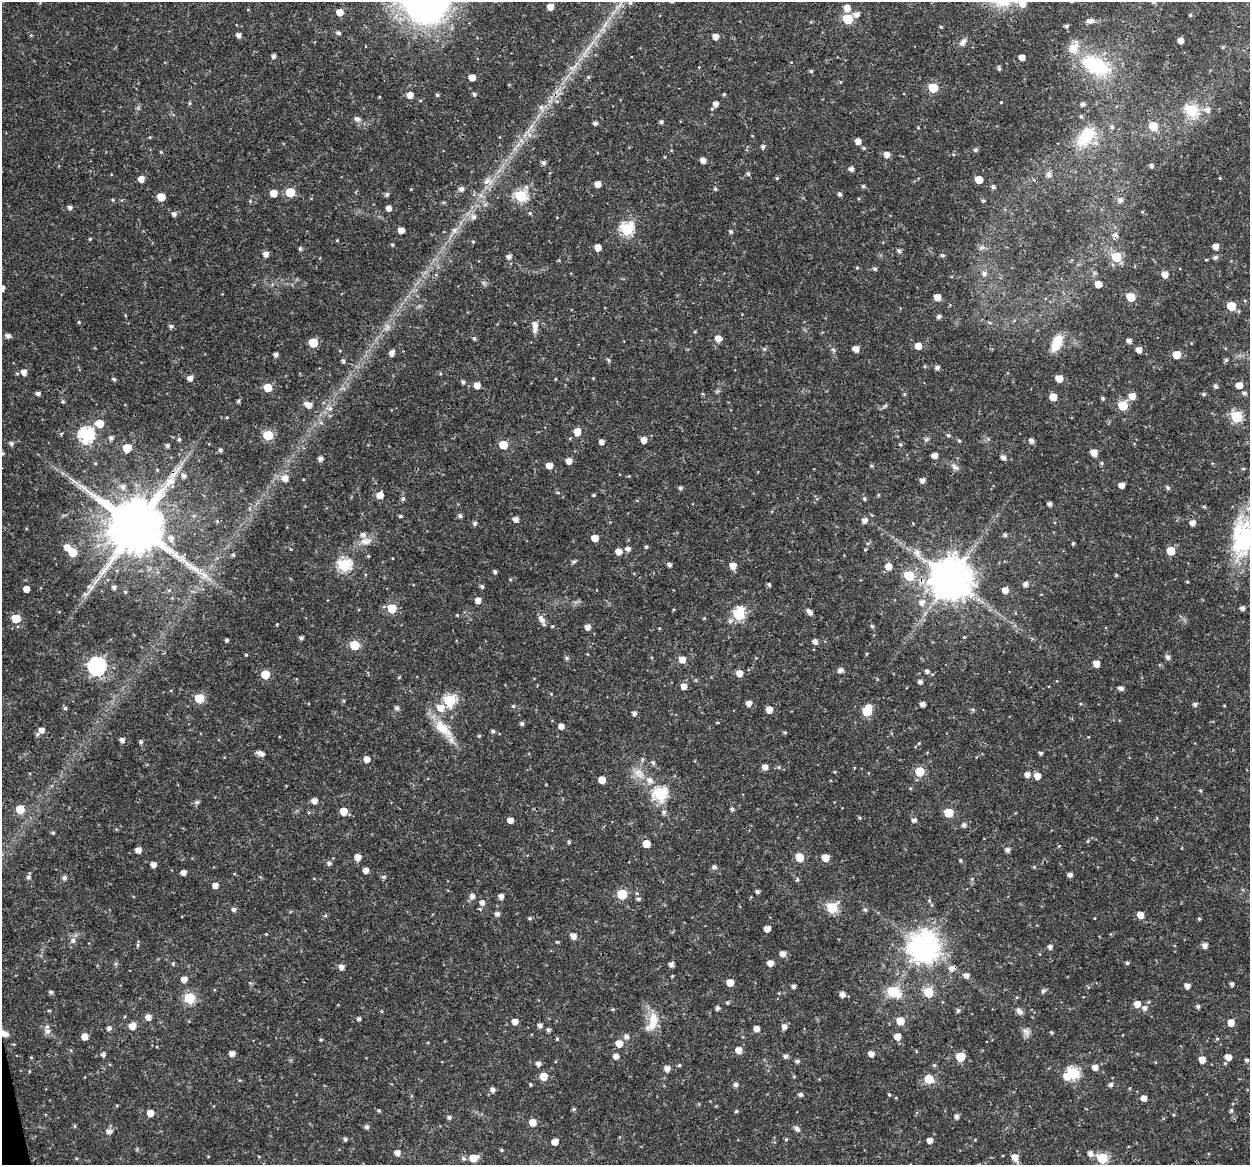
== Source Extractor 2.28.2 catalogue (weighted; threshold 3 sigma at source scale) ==
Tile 7 of 4 x 4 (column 3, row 2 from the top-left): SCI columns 2495-3742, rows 2364-3526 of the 4991 x 4774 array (HDU 1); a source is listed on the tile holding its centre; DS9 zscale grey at full resolution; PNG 1252 x 1167 px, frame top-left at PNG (2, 2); no overlay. Shown black and unused: <1% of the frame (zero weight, under 3 of 4 exposures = <1% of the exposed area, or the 3 px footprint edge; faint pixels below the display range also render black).
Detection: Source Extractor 2.28.2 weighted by HDU 2 'WHT'; one run over the whole footprint, this tile lists its part. Background 0.0238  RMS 0.0018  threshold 0.00808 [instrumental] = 3 sigma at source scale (4.5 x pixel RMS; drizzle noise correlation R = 1.50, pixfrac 1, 0.0396/0.0396 arcsec/px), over >= 5 px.
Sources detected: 490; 1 too faint to see at this stretch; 4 inside a brighter object's white glare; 4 cosmic-ray / hot-pixel residue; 1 long thin detection or spike segment (spike, bleed or trail) — not listed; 5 inside a brighter listed object's ellipse — not listed separately; the other 475 listed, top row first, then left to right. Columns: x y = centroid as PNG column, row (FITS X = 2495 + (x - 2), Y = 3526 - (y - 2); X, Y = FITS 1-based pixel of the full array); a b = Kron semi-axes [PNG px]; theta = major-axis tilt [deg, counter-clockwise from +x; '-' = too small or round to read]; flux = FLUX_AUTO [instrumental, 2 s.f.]
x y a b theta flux
1153 2 6 5 - 0.37
630 3 7 6 - 0.45
1022 4 8 7 - 1.4
550 7 5 5 - 1.7
847 8 7 6 - 1.7
340 12 5 5 - 1.9
431 12 9 8 - 16
857 14 7 6 - 0.83
1190 15 4 4 - 0.22
848 19 6 5 - 10
1090 21 10 6 13 0.78
1066 26 4 4 - 0.44
941 27 4 4 - 0.19
339 33 5 4 - 0.39
239 35 5 4 - 0.78
715 36 5 5 - 1.3
1180 41 4 4 - 1.2
963 42 11 7 52 0.84
1073 48 18 11 60 2.4
274 56 4 4 - 0.63
1022 57 4 4 - 1.2
1095 65 22 12 -22 16
999 69 5 5 - 0.39
811 71 4 4 - 0.28
472 77 5 4 - 1.8
588 77 5 4 - 0.25
841 82 4 3 - 0.14
933 88 6 5 - 8.4
474 94 4 4 - 0.39
724 94 4 4 - 0.2
410 95 5 5 - 1.5
437 95 4 4 - 0.29
1001 102 3 3 - 0.15
189 103 5 3 - 0.21
716 104 6 5 - 0.95
1083 104 4 4 - 0.56
541 107 10 7 -69 0.9
1191 110 6 6 - 18
1207 110 9 7 -22 0.96
357 119 9 7 -36 0.66
661 122 4 3 - 0.41
595 123 4 4 - 0.51
1153 126 6 5 - 5.2
1087 137 33 21 38 6.6
858 141 5 5 - 1.3
763 147 5 5 - 0.45
864 148 5 4 - 0.29
975 150 6 4 0 0.36
161 152 5 4 - 0.17
887 154 5 5 - 1.3
703 160 5 4 - 1
543 162 5 4 - 0.57
1151 166 5 4 - 0.35
851 169 5 4 - 0.74
748 174 6 4 -89 0.36
1049 174 7 7 - 0.75
777 178 4 4 - 0.2
141 179 5 5 - 1.4
979 179 5 5 - 2.8
488 181 15 9 -4 1.4
597 184 5 5 - 1.4
863 186 4 4 - 0.32
526 187 7 6 - 0.48
993 187 4 4 - 0.44
461 189 5 5 - 0.72
715 189 5 4 - 0.24
290 192 6 5 - 7
273 193 5 5 - 2.3
387 194 5 5 - 0.43
839 194 4 4 - 0.54
521 196 6 6 - 21
161 197 5 5 - 4.1
113 200 5 4 - 0.22
983 200 5 3 - 0.18
1120 200 6 6 - 0.74
250 201 4 4 - 0.16
70 207 5 5 - 0.6
389 208 5 5 - 1
1142 212 4 3 - 0.16
530 213 5 5 - 0.24
174 214 5 5 - 0.64
474 217 8 7 - 0.75
627 229 6 6 - 23
401 230 5 4 - 1.6
454 230 9 7 -84 0.76
731 232 5 4 - 0.34
1115 236 6 5 - 0.7
90 239 4 4 - 0.2
337 240 4 4 - 0.15
473 241 4 4 - 0.18
392 245 4 3 - 0.22
598 247 5 5 - 1.7
1216 247 5 5 - 1.3
982 248 7 4 -18 0.38
300 249 5 4 - 0.35
899 251 5 5 - 0.45
266 254 5 5 - 1
942 255 5 4 - 0.33
509 256 5 5 - 0.75
1116 257 6 5 - 11
1215 257 6 5 - 0.48
875 269 5 4 - 0.36
984 273 7 6 - 0.63
1165 275 6 5 - 1.5
1098 284 5 5 - 1.9
937 297 5 5 - 1.8
1131 297 6 5 - 5.3
1231 306 6 5 - 6.1
939 316 5 5 - 0.56
79 322 4 3 - 0.22
990 322 7 3 -9 0.31
171 326 6 5 - 0.41
535 326 15 6 89 1.3
8 336 5 5 - 0.7
474 338 6 4 -23 0.28
718 338 6 6 - 1.4
1129 341 5 4 - 0.79
313 343 6 5 - 5.6
1057 343 17 8 65 3.6
918 346 5 5 - 2.2
764 349 5 5 - 0.31
856 349 5 5 - 1.2
833 350 8 4 -38 0.32
1139 350 5 5 - 1.2
392 353 5 5 - 0.88
276 354 4 4 - 0.59
1176 355 5 5 - 3.6
608 360 5 3 - 0.26
1226 360 6 5 - 0.33
343 361 5 5 - 0.34
937 368 5 5 - 0.61
24 372 6 5 - 1.2
440 373 5 3 - 0.17
190 378 5 5 - 0.99
593 378 3 3 - 0.14
1059 378 5 5 - 2.5
114 379 5 4 - 0.3
555 379 4 3 - 0.12
463 382 5 4 - 0.43
477 385 5 5 - 1.5
1239 385 5 5 - 1.8
1215 386 5 5 - 0.45
268 388 5 5 - 4
38 393 5 4 - 0.54
1244 393 6 5 - 0.46
904 394 6 4 -89 0.22
1203 394 6 4 5 0.31
1132 396 6 6 - 1.7
1053 397 5 5 - 2.4
1102 398 4 4 - 0.3
63 401 5 5 - 0.24
238 401 4 4 - 0.3
308 405 10 6 -22 1.5
1123 405 6 6 - 7.9
330 409 8 7 - 0.75
1236 416 6 6 - 15
227 417 4 3 - 0.14
100 423 6 6 - 3.4
321 423 6 4 -19 0.31
577 432 6 6 - 2
86 435 7 7 - 36
268 435 6 5 - 9.7
948 435 6 5 - 0.31
111 438 6 6 - 0.59
179 439 5 4 - 0.27
926 439 7 5 21 0.37
644 440 5 5 - 1.4
959 441 5 4 - 0.24
1031 441 5 4 - 0.74
602 442 5 4 - 0.79
11 443 5 5 - 0.52
900 444 5 4 - 0.27
503 445 5 5 - 4.9
167 446 4 4 - 0.36
127 448 5 5 - 5.9
220 450 4 4 - 0.39
3 453 5 4 - 0.22
1094 453 6 5 - 1.8
935 455 4 4 - 1.2
1003 457 5 5 - 0.68
321 459 5 5 - 0.71
569 461 5 5 - 1.3
95 463 5 3 - 0.18
1102 463 5 4 - 0.27
549 466 5 5 - 1.5
871 466 5 4 - 0.23
955 467 12 6 -39 0.74
184 476 6 5 - 0.61
285 478 7 6 - 1.5
922 480 5 5 - 0.8
1121 485 5 4 - 1.3
123 487 8 7 - 0.84
680 488 5 4 - 0.37
1168 488 6 5 - 0.34
558 493 5 3 - 0.17
380 495 6 5 - 1.8
594 495 3 3 - 0.24
403 498 6 6 - 0.42
864 499 5 4 - 0.26
1050 504 4 4 - 0.63
1204 506 6 4 -1 0.22
400 516 4 3 - 0.31
460 516 5 4 - 0.5
516 519 5 4 - 0.97
864 521 6 5 - 0.87
475 523 5 5 - 0.46
1192 523 5 5 - 1.2
136 526 17 15 -19 1400
1005 535 5 4 - 0.44
171 538 8 7 - 1.1
595 538 5 5 - 2.1
1243 540 58 30 85 16
366 541 18 10 9 1.6
868 543 5 3 - 0.21
1073 543 4 3 - 0.26
646 547 4 4 - 0.26
628 548 6 5 - 0.73
865 549 4 3 - 0.15
619 551 5 5 - 1.5
1171 551 5 5 - 4
72 552 5 5 - 4.5
917 553 17 9 -65 1.7
233 555 4 3 - 0.28
368 556 4 4 - 0.21
574 562 7 4 60 0.31
669 564 5 4 - 0.44
344 565 6 6 - 24
733 566 5 5 - 1.8
888 567 6 6 - 1.7
495 572 4 4 - 0.4
1116 575 5 4 - 0.21
909 576 6 5 - 9.2
510 579 5 3 - 0.14
950 579 11 11 - 650
921 581 10 9 - 1.5
1187 582 3 3 - 0.19
769 584 4 4 - 0.33
1025 584 6 5 - 0.76
482 586 5 4 - 0.35
114 588 4 4 - 0.56
26 589 5 5 - 1.5
1005 590 5 5 - 1.2
125 592 5 4 - 0.22
478 600 5 5 - 1.2
922 602 7 7 - 1.1
392 608 6 5 - 6.2
1242 608 4 4 - 0.61
809 612 8 4 -48 0.86
739 614 7 6 - 18
457 615 4 3 - 0.15
16 618 5 5 - 5.5
542 620 14 6 -62 0.91
730 621 7 6 - 0.59
277 624 4 3 - 0.16
552 626 4 4 - 0.2
872 626 5 4 - 0.3
587 627 5 5 - 1.1
964 637 4 4 - 0.15
301 638 4 4 - 0.47
227 640 4 4 - 0.32
815 641 5 5 - 0.71
354 645 6 5 - 7.3
866 654 4 3 - 0.17
246 655 4 3 - 0.2
1168 657 6 5 - 0.59
567 658 6 5 - 0.32
682 660 6 5 - 1.7
1096 664 5 5 - 1.8
97 666 7 7 - 58
841 670 5 5 - 0.83
927 671 5 5 - 0.45
739 673 5 5 - 1.8
265 675 5 5 - 5.2
920 682 4 4 - 0.65
684 686 5 5 - 1.2
1121 688 5 4 - 0.67
551 694 5 4 - 0.17
199 698 6 5 - 7.5
343 701 5 3 - 0.22
449 701 6 6 - 17
749 703 5 5 - 1.1
923 704 4 4 - 0.87
1080 704 5 4 - 0.2
1195 704 5 4 - 0.5
513 706 5 4 - 0.26
65 708 5 5 - 0.28
397 708 6 5 - 0.56
441 708 8 7 - 1.9
769 710 5 5 - 1.7
867 711 7 6 - 7.8
634 713 5 5 - 0.58
522 723 5 4 - 0.41
561 726 5 4 - 1.1
443 729 31 13 -45 4.5
42 730 5 5 - 1
493 731 5 4 - 0.34
785 733 4 4 - 0.24
37 734 6 5 - 0.39
479 736 5 4 - 0.21
122 740 5 4 - 0.8
141 742 5 4 - 0.39
919 743 5 3 - 0.17
1040 753 4 4 - 0.37
261 754 9 5 -20 0.79
367 759 5 5 - 1.5
642 760 6 4 72 0.29
653 762 6 5 - 0.37
765 767 5 5 - 0.99
779 767 5 3 - 0.19
920 771 6 5 - 6.8
638 772 14 8 6 1.5
1027 774 5 5 - 1
1037 776 5 5 - 1.6
602 780 5 5 - 2.2
650 780 8 8 - 1.1
1200 790 5 3 - 0.19
660 794 7 6 - 25
315 801 5 5 - 1.1
197 802 6 5 - 0.47
20 809 5 5 - 4.8
732 809 5 4 - 0.4
343 811 5 5 - 3
664 812 6 6 - 0.49
949 813 6 5 - 7.1
859 818 5 3 - 0.21
510 820 5 4 - 1.2
914 820 4 4 - 0.71
964 825 5 5 - 0.63
53 833 5 4 - 0.27
569 842 5 4 - 0.24
646 844 5 5 - 3.1
1059 846 4 4 - 0.16
138 850 5 4 - 1.2
1007 850 5 5 - 0.62
358 857 6 5 - 1.5
799 857 6 5 - 5.5
825 858 5 5 - 2.8
960 860 5 4 - 0.21
329 863 6 6 - 0.49
153 864 4 4 - 1
714 867 5 5 - 0.51
1034 867 4 4 - 0.18
366 870 5 4 - 1.1
183 872 5 4 - 1
1070 874 5 5 - 0.62
28 877 5 5 - 0.4
383 877 5 4 - 0.4
64 878 5 5 - 0.53
797 879 6 4 59 0.26
215 885 5 5 - 1.1
757 892 4 4 - 0.43
622 894 6 6 - 9.4
472 896 6 6 - 0.81
501 896 5 4 - 0.84
639 899 5 5 - 0.38
929 901 5 4 - 0.22
482 903 7 6 - 0.77
832 908 6 6 - 14
234 909 5 5 - 0.53
865 910 5 5 - 0.36
1140 915 5 5 - 2
325 916 6 3 20 0.23
530 918 5 4 - 0.28
1199 919 5 4 - 0.25
767 929 5 5 - 1.3
266 934 3 3 - 0.14
573 936 6 5 - 1.3
73 941 7 6 - 0.65
557 942 5 3 - 0.18
138 945 6 4 89 0.24
1205 945 5 5 - 0.94
924 946 9 9 - 270
1050 946 5 4 - 0.67
783 953 6 5 - 0.96
770 963 5 4 - 1.4
1127 963 5 4 - 0.34
671 964 4 4 - 0.79
341 967 5 5 - 0.97
951 968 9 7 28 0.96
966 975 6 5 - 0.88
672 976 4 4 - 0.16
184 979 5 5 - 1.3
730 982 5 5 - 2.3
1232 984 4 4 - 0.45
794 986 4 4 - 0.47
1187 986 5 5 - 0.85
1043 991 7 5 44 0.34
50 992 5 4 - 0.38
894 992 17 12 -19 4.1
928 992 6 5 - 9.6
842 994 5 5 - 1
190 998 6 6 - 12
727 1002 4 4 - 0.31
1137 1004 6 5 - 1.4
1198 1006 4 4 - 0.41
717 1008 4 4 - 0.56
1145 1008 6 6 - 0.76
613 1009 5 4 - 0.21
958 1011 5 5 - 0.37
1019 1011 11 6 -49 0.73
148 1017 6 5 - 1.1
359 1019 4 4 - 0.47
653 1019 19 13 -83 2.9
900 1021 5 5 - 3.5
515 1022 5 5 - 1.5
1231 1022 5 5 - 2
540 1025 5 4 - 0.64
132 1026 6 6 - 1.9
784 1026 5 5 - 0.93
109 1028 5 5 - 0.62
757 1029 5 4 - 1.4
548 1030 5 4 - 0.43
47 1031 9 7 -37 0.81
1026 1032 11 8 -49 0.84
1052 1032 4 4 - 0.23
6 1034 9 8 - 0.78
85 1036 5 5 - 1.5
626 1036 6 6 - 0.69
897 1037 5 5 - 2
557 1039 4 4 - 0.2
1217 1039 5 5 - 0.24
321 1040 4 4 - 0.19
619 1043 6 6 - 2
738 1050 5 5 - 1.6
103 1054 5 4 - 0.54
232 1054 5 4 - 1.1
871 1054 5 4 - 1.2
616 1056 5 5 - 1
786 1056 5 5 - 0.57
31 1057 5 3 - 0.17
960 1057 6 6 - 6.8
1228 1057 6 5 - 1.5
1202 1060 5 5 - 1.7
1247 1060 4 4 - 0.44
797 1061 5 4 - 0.43
538 1064 5 5 - 0.74
679 1065 5 4 - 0.24
934 1065 5 5 - 0.26
1095 1067 6 5 - 1.2
667 1068 6 5 - 1
1073 1073 6 6 - 21
544 1076 5 5 - 3.1
929 1079 6 6 - 4.8
530 1084 4 3 - 0.21
736 1085 5 5 - 0.58
1110 1085 5 5 - 0.5
493 1090 6 6 - 0.59
800 1095 5 4 - 0.49
889 1095 4 4 - 0.21
1144 1098 5 5 - 1.2
117 1105 5 3 - 0.17
574 1109 5 5 - 0.27
379 1110 5 4 - 0.25
1231 1110 5 4 - 0.26
736 1111 5 4 - 0.26
150 1113 5 5 - 2
956 1116 5 4 - 0.63
449 1117 5 5 - 0.44
533 1122 5 5 - 2.1
75 1126 5 3 - 0.21
367 1127 5 5 - 0.51
797 1129 9 6 -42 0.54
109 1131 6 6 - 0.82
345 1139 4 4 - 0.38
786 1139 4 4 - 0.21
930 1140 4 4 - 1.2
555 1142 5 5 - 1.8
501 1150 4 3 - 0.22
397 1153 5 5 - 1.1
1090 1153 6 6 - 0.99
1015 1157 7 6 - 1.6
76 1158 4 3 - 0.17
473 1158 6 5 - 2.8
1102 1158 6 6 - 14
463 1159 6 6 - 0.41
Overlapping masked pixels (flux is a lower limit): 7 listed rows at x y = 541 107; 1115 236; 136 526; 921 581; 97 666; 951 968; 6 1034
Isophote crosses this tile's border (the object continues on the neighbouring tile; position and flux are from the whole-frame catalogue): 4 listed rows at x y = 1153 2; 630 3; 1022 4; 1243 540